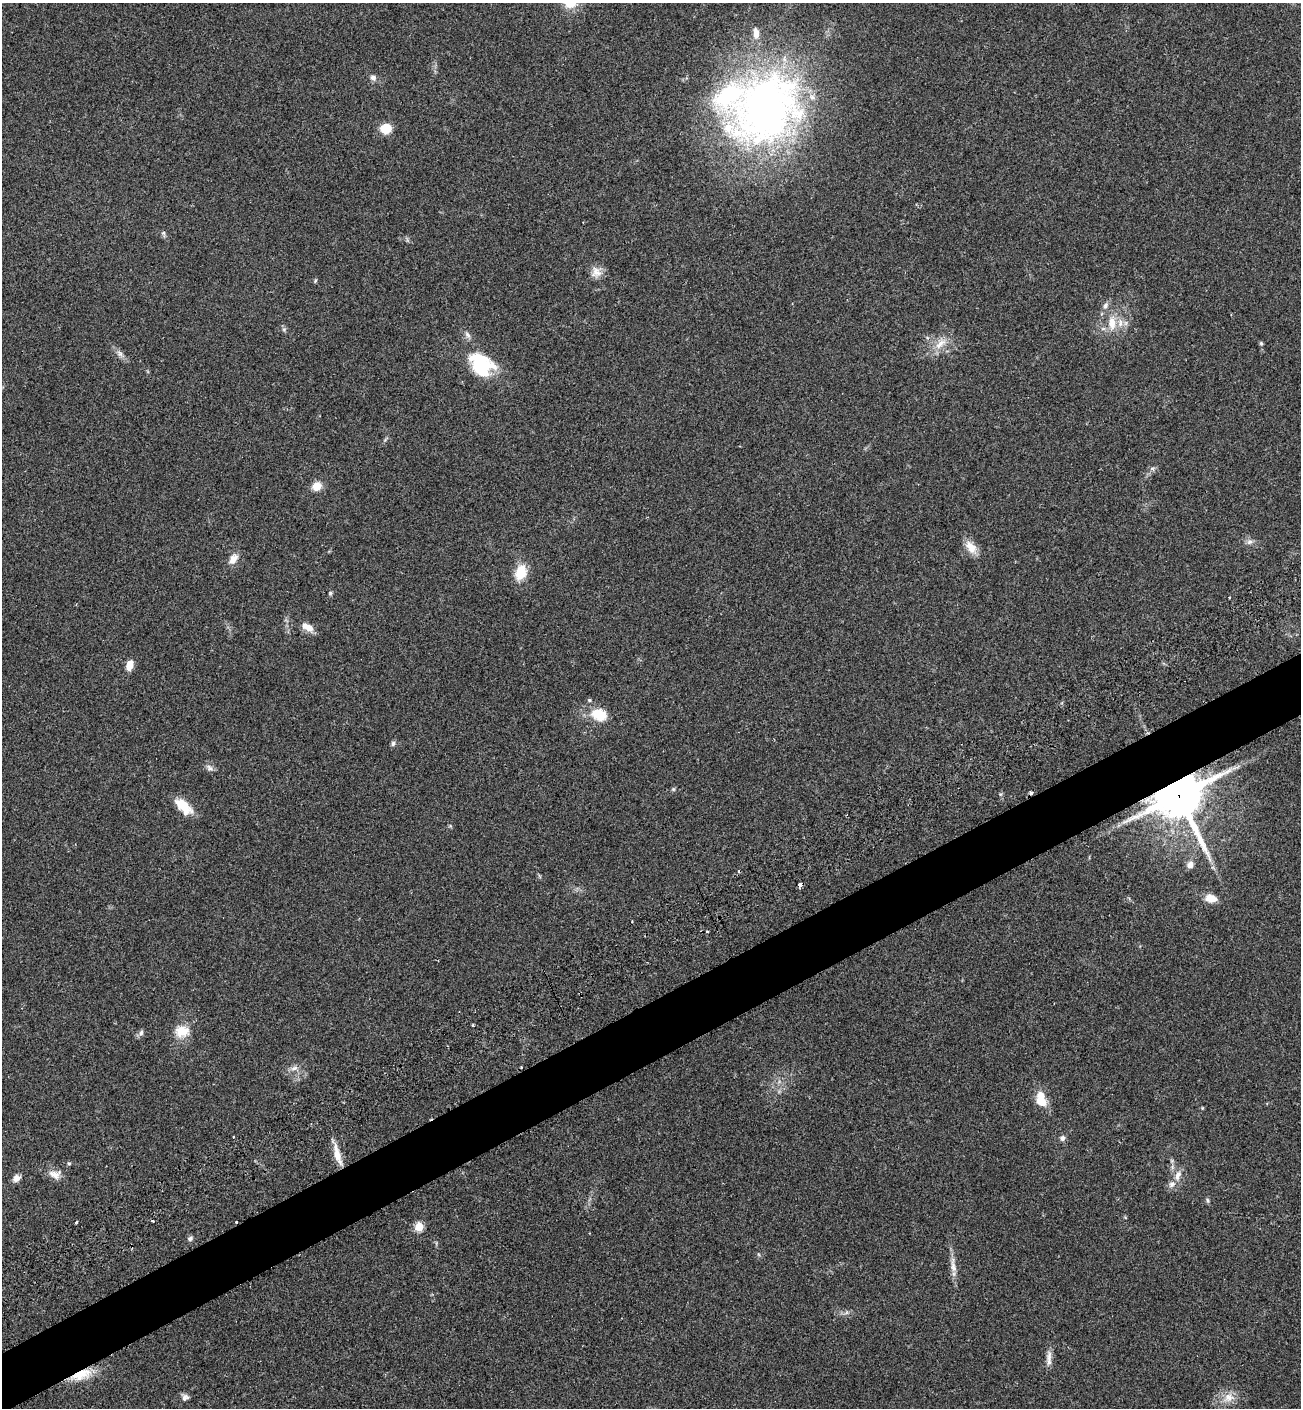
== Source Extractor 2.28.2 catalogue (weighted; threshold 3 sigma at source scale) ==
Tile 7 of 4 x 4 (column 3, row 2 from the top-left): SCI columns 2990-4288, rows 2895-4300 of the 5853 x 5823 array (HDU 1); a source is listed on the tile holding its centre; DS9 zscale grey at full resolution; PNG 1303 x 1410 px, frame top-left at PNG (2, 3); no overlay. Shown black and unused: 4% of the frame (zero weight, under 2 of 3 exposures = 7% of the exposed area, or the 3 px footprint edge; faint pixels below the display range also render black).
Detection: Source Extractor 2.28.2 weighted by HDU 2 'WHT'; one run over the whole footprint, this tile lists its part. Background 0.05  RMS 0.0075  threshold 0.0338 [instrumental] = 3 sigma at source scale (4.5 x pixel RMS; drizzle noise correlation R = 1.50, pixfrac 1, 0.05/0.05 arcsec/px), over >= 5 px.
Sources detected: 63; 4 cosmic-ray / hot-pixel residue — not listed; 6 inside a brighter listed object's ellipse — not listed separately; the other 53 listed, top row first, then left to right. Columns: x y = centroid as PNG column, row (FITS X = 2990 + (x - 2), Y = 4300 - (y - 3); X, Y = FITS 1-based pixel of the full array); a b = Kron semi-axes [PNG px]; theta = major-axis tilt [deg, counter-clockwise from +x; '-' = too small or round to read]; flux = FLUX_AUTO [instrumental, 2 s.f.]
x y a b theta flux
373 78 7 7 - 2.7
765 108 98 75 43 350
386 128 9 8 - 15
164 233 7 4 -89 1.2
596 272 15 13 -89 5.8
315 281 5 4 - 0.8
1105 305 9 6 53 2.3
1112 323 21 10 -89 9.7
284 329 6 4 18 0.99
1261 343 5 5 - 0.99
940 344 20 8 42 8
120 354 9 6 -54 2.5
481 364 30 21 -47 41
317 486 9 8 - 8
1249 542 8 7 - 2.5
971 547 19 11 -54 8.1
233 559 13 9 57 5.6
521 572 15 10 70 17
330 593 6 5 - 0.94
307 627 15 7 -26 6.9
129 665 8 6 75 10
599 715 21 15 -19 15
393 743 7 5 87 1.6
209 768 9 7 -46 2.5
1235 768 13 2 17 1.8
673 789 5 4 - 0.86
1178 796 16 15 - 2700
183 806 23 11 -45 13
1190 865 9 7 79 3.7
800 884 4 3 - 6.4
1211 898 15 10 -11 7.3
707 932 3 2 - 0.92
182 1031 18 14 4 12
141 1033 8 6 74 1.8
521 1067 3 2 - 0.67
294 1068 11 6 19 2.9
1042 1101 13 10 -37 9.4
1062 1138 7 6 - 2.1
337 1154 28 8 -75 9.4
69 1163 5 3 - 0.79
54 1174 16 10 -17 5.9
1178 1175 16 7 71 5
17 1178 10 8 46 3.3
1207 1200 7 4 -87 1.1
153 1221 3 2 - 1.7
76 1222 4 3 - 0.68
419 1227 5 5 - 32
190 1239 8 6 36 1.6
953 1266 24 7 -83 5.9
1049 1358 24 6 88 4.4
81 1374 27 11 20 15
185 1397 9 8 - 2.6
1228 1397 13 12 - 7.1
Overlapping masked pixels (flux is a lower limit): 2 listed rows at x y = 1178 796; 81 1374